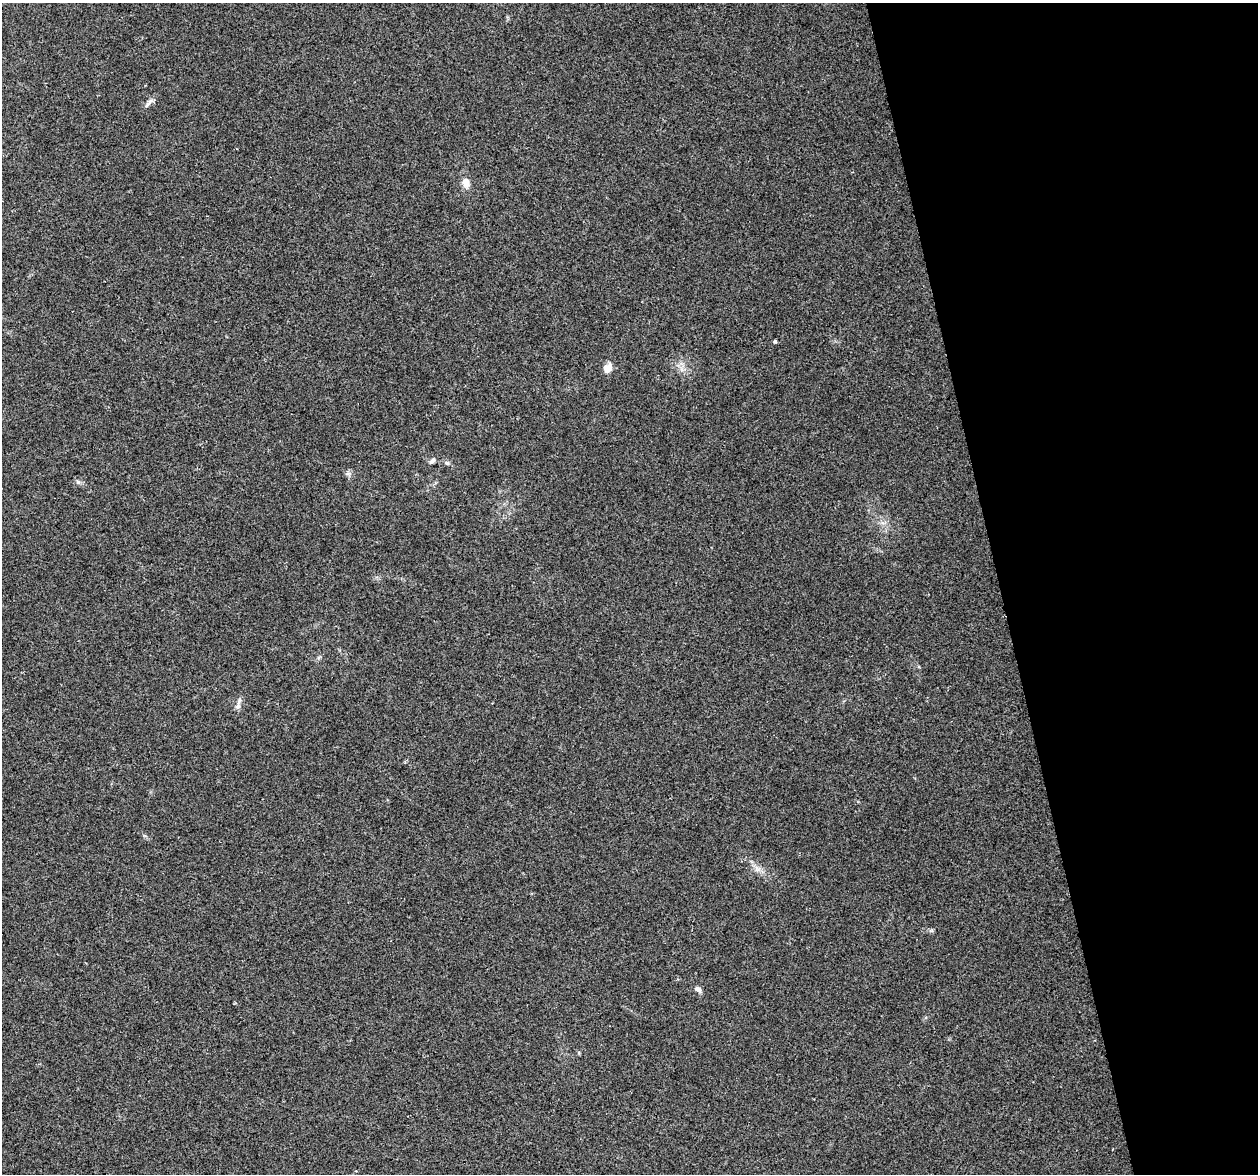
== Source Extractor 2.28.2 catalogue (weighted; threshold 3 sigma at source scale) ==
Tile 12 of 4 x 4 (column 4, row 3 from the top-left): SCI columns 3767-5022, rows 1258-2429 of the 5022 x 4810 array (HDU 1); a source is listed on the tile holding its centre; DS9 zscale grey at full resolution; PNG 1260 x 1176 px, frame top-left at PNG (2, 3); no overlay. Shown black and unused: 21% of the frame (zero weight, under 2 of 3 exposures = <1% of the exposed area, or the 3 px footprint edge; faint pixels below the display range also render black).
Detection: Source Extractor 2.28.2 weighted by HDU 2 'WHT'; one run over the whole footprint, this tile lists its part. Background 0.0816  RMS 0.0076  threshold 0.034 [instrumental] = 3 sigma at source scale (4.5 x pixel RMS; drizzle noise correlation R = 1.50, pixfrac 1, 0.0396/0.0396 arcsec/px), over >= 5 px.
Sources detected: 10; all 10 listed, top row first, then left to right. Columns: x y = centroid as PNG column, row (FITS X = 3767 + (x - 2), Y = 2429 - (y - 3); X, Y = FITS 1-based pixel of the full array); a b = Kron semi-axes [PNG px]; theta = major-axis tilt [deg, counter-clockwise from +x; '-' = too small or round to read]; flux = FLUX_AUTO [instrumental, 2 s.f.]
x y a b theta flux
149 103 16 5 50 3.1
466 183 13 9 -80 5.8
775 341 4 3 - 1.1
608 368 10 9 - 6.6
432 461 10 5 41 2
447 463 6 5 - 1.4
78 482 6 5 - 1.5
238 706 9 7 65 2.8
757 868 12 5 -23 3.5
698 989 8 6 -26 2.8